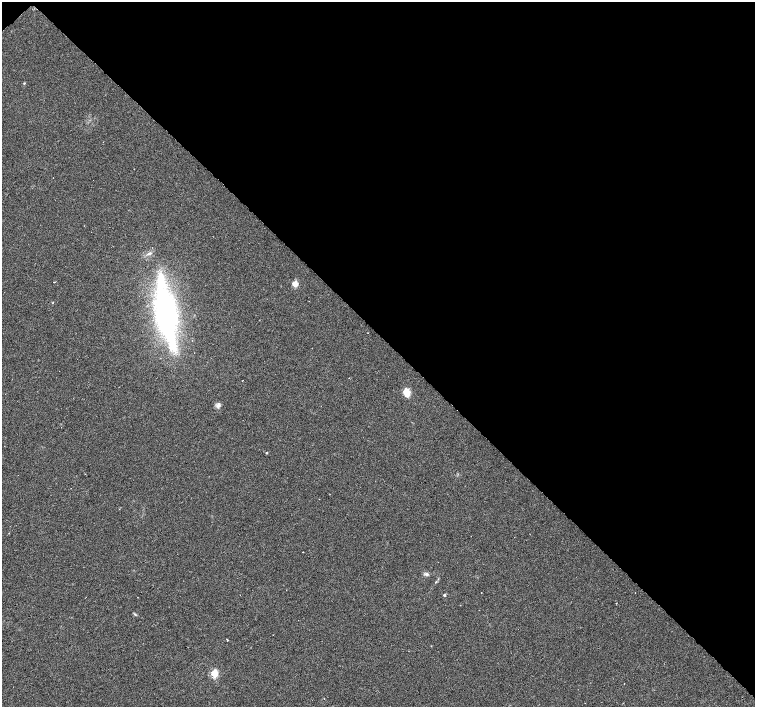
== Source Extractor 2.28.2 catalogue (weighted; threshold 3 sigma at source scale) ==
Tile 3 of 4 x 4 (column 3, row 1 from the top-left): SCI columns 3012-4516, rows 4379-5788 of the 6024 x 6005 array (HDU 1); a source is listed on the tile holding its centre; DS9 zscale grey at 2 x 2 block average (1 PNG px = mean of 2 x 2 image px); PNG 757 x 709 px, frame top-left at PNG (2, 2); no overlay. Shown black and unused: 47% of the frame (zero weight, under 3 of 6 exposures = <1% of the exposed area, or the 3 px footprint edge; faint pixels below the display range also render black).
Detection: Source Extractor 2.28.2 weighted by HDU 2 'WHT'; one run over the whole footprint, this tile lists its part. Background 0.00658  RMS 0.0039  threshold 0.0159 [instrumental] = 3 sigma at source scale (4.09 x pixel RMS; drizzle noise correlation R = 1.36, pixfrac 0.8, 0.0396/0.0396 arcsec/px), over >= 5 px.
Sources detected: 13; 1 inside a brighter listed object's ellipse — not listed separately; the other 12 listed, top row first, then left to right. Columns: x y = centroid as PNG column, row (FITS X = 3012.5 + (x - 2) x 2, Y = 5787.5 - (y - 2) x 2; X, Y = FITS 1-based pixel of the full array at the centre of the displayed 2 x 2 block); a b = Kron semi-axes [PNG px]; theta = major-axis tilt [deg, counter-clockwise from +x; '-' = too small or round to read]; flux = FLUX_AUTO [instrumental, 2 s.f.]
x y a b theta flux
24 83 3 3 - 0.66
295 284 3 3 - 20
166 313 76 20 -80 190
243 380 2 2 - 0.29
407 392 8 6 -76 9.5
218 405 7 5 62 2.6
267 453 2 2 - 0.66
427 574 5 4 - 1.9
436 582 3 2 - 0.62
444 595 2 2 - 2
135 614 5 2 - 0.84
214 673 3 3 - 42
Diffuse or blended objects may show on this block-average render without a row.